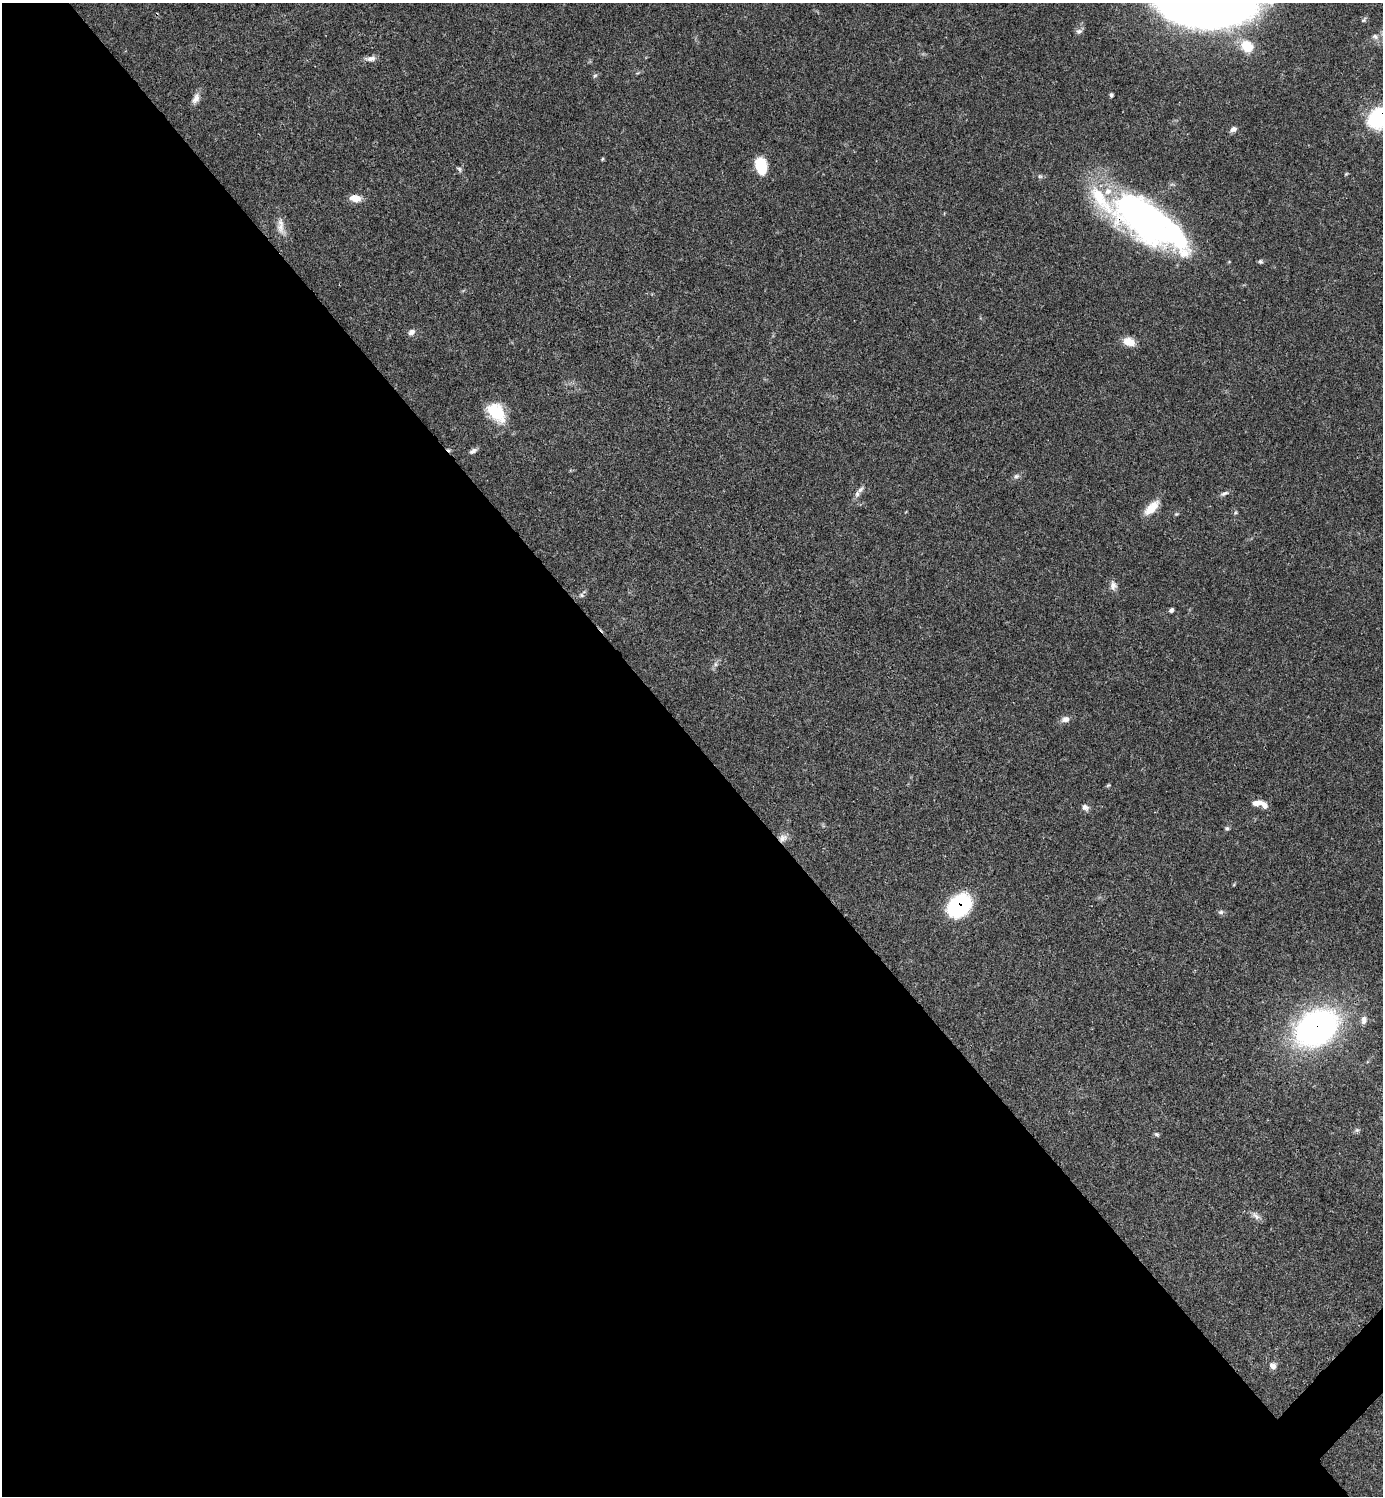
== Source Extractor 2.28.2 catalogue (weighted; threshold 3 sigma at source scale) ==
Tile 9 of 4 x 4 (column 1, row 3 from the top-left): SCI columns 301-1681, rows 1497-2990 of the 5982 x 5983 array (HDU 1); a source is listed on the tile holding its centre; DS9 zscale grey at full resolution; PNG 1385 x 1498 px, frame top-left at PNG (2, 3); no overlay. Shown black and unused: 51% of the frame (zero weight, under 3 of 4 exposures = <1% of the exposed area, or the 3 px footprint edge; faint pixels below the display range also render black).
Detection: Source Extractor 2.28.2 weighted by HDU 2 'WHT'; one run over the whole footprint, this tile lists its part. Background 0.0384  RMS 0.0027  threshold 0.0119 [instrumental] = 3 sigma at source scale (4.5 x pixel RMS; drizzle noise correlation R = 1.50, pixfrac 1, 0.05/0.05 arcsec/px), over >= 5 px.
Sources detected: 49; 2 inside a brighter object's white glare — not listed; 2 inside a brighter listed object's ellipse — not listed separately; the other 45 listed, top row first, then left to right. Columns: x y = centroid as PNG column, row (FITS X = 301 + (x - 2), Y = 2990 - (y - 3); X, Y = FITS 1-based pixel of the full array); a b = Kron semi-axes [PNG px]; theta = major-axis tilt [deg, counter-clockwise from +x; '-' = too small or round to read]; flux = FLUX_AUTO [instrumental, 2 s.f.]
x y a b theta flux
1079 31 9 7 16 0.86
1375 36 10 7 -23 1.1
1247 46 17 14 -37 6
371 58 14 7 6 1.4
595 76 7 5 51 0.47
1111 95 5 4 - 0.51
196 98 16 8 70 1.7
1379 118 16 13 45 33
1233 129 8 6 26 1
602 159 5 3 - 0.27
761 166 16 10 -78 9.1
459 169 6 5 - 0.54
1346 174 5 4 - 0.27
355 198 12 7 -7 3.1
1101 200 162 34 -38 38
1146 220 72 24 -46 67
281 227 22 10 -74 2.7
1260 262 6 6 - 0.48
411 332 10 7 41 1.2
1129 342 13 9 -20 3.6
496 412 25 16 -50 9.6
473 451 11 6 29 0.87
1016 476 9 6 27 0.82
860 489 13 6 43 1.2
1224 493 12 5 23 0.81
1152 508 21 9 45 4.4
1176 514 6 4 11 0.33
1113 586 13 9 -82 1.4
581 595 6 5 - 0.48
1171 610 6 4 48 0.57
715 664 7 4 -90 0.6
1065 719 11 7 14 1.4
1108 785 6 4 22 0.33
1257 803 12 7 8 1.9
1085 807 9 7 -39 1.1
1227 828 5 5 - 0.48
783 838 13 9 28 1.7
959 906 20 15 42 30
1221 912 7 6 - 0.64
1364 1020 10 7 78 1.4
1316 1028 34 26 31 110
1357 1130 6 6 - 0.5
1157 1134 7 5 -40 0.46
1256 1216 15 7 -38 1.3
1273 1366 7 6 - 1.7
Overlapping masked pixels (flux is a lower limit): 6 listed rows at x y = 1379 118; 1101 200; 473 451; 783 838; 959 906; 1316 1028
Isophote crosses this tile's border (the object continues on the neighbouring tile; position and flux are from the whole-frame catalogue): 1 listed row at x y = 1379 118